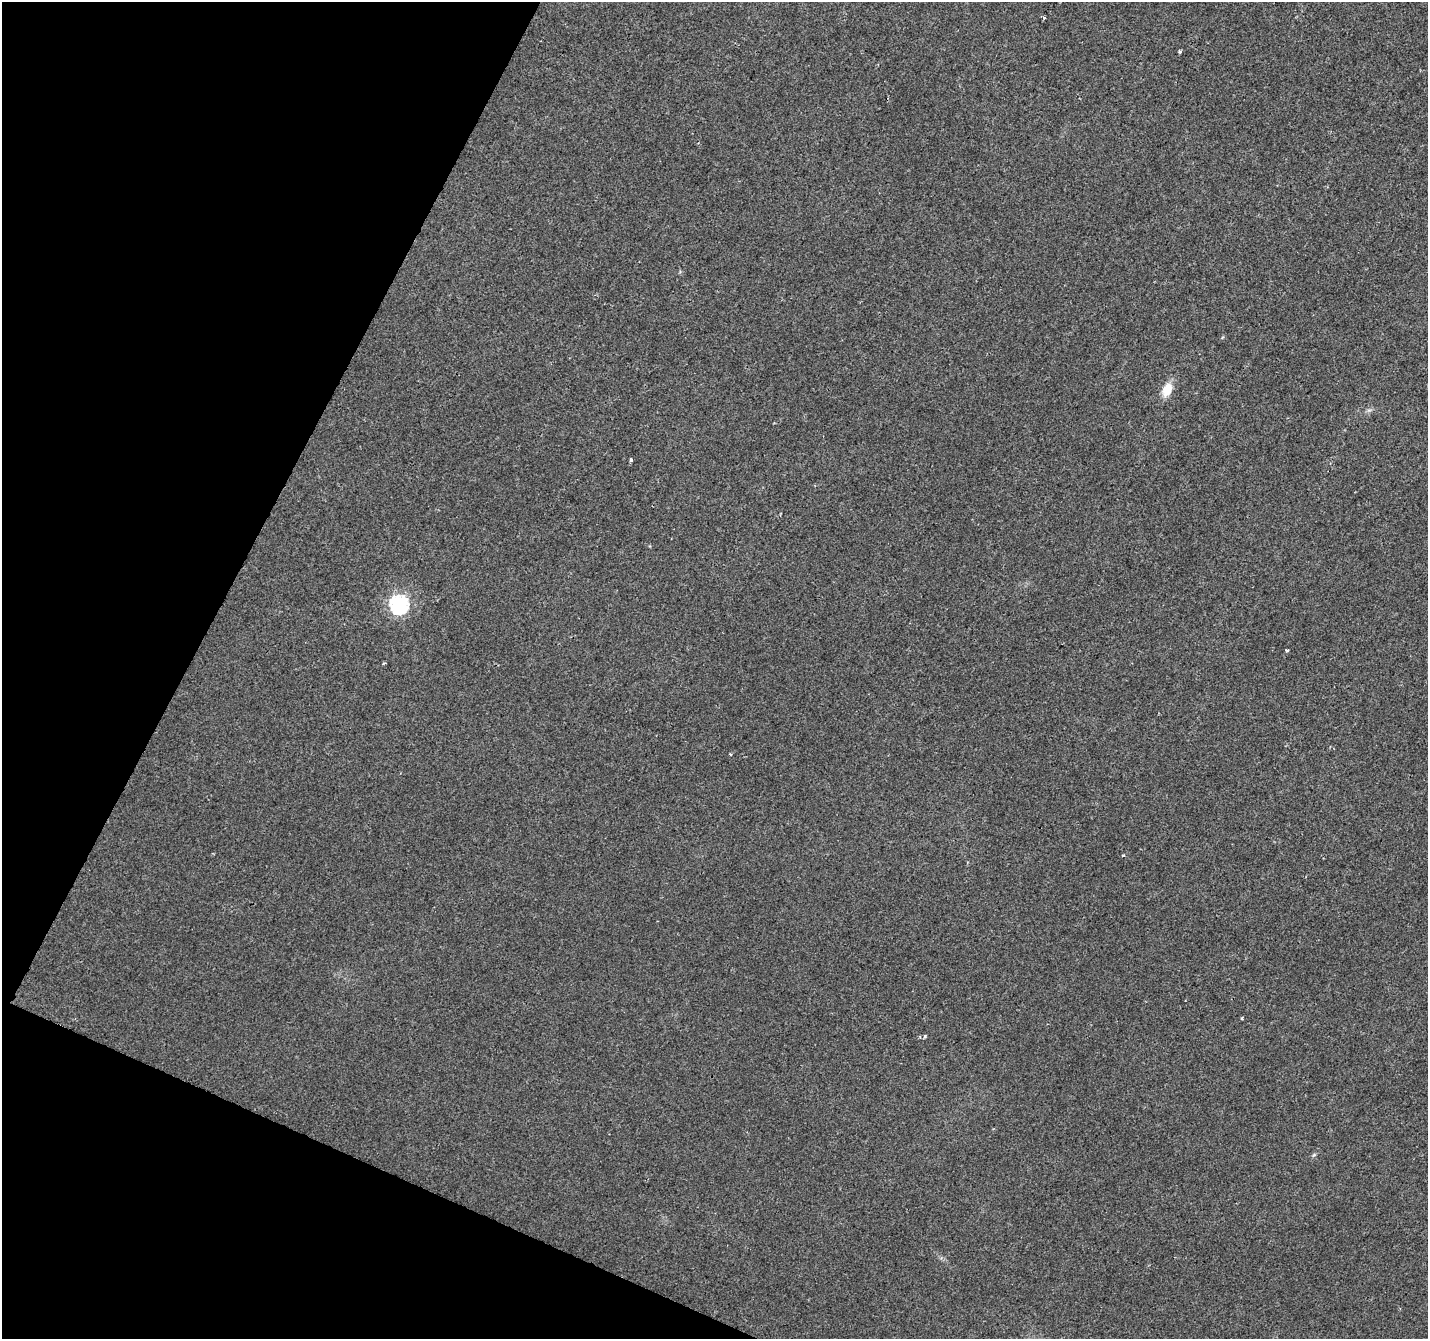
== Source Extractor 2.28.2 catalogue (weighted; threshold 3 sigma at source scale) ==
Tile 9 of 4 x 4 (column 1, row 3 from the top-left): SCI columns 8-1433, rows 1607-2943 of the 5712 x 5819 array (HDU 1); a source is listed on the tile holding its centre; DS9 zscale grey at full resolution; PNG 1430 x 1341 px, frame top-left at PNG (2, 2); no overlay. Shown black and unused: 21% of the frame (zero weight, under 2 of 3 exposures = <1% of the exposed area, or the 3 px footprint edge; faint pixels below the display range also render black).
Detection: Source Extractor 2.28.2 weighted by HDU 2 'WHT'; one run over the whole footprint, this tile lists its part. Background 0.00855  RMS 0.0055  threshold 0.0247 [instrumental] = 3 sigma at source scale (4.5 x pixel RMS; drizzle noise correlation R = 1.50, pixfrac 1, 0.0396/0.0396 arcsec/px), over >= 5 px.
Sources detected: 11; all 11 listed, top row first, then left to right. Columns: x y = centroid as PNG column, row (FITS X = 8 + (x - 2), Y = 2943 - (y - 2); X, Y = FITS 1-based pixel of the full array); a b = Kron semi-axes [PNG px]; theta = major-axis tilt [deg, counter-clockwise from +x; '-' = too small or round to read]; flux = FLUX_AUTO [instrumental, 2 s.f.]
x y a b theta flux
1044 18 4 3 - 0.98
1180 52 3 3 - 1.9
1167 390 16 10 65 8.9
631 460 4 3 - 1.7
399 604 8 8 - 140
1287 650 3 2 - 0.81
730 754 3 2 - 0.56
1123 855 4 3 - 0.59
1242 1018 4 3 - 0.8
925 1036 3 3 - 0.89
1314 1155 7 4 37 0.81